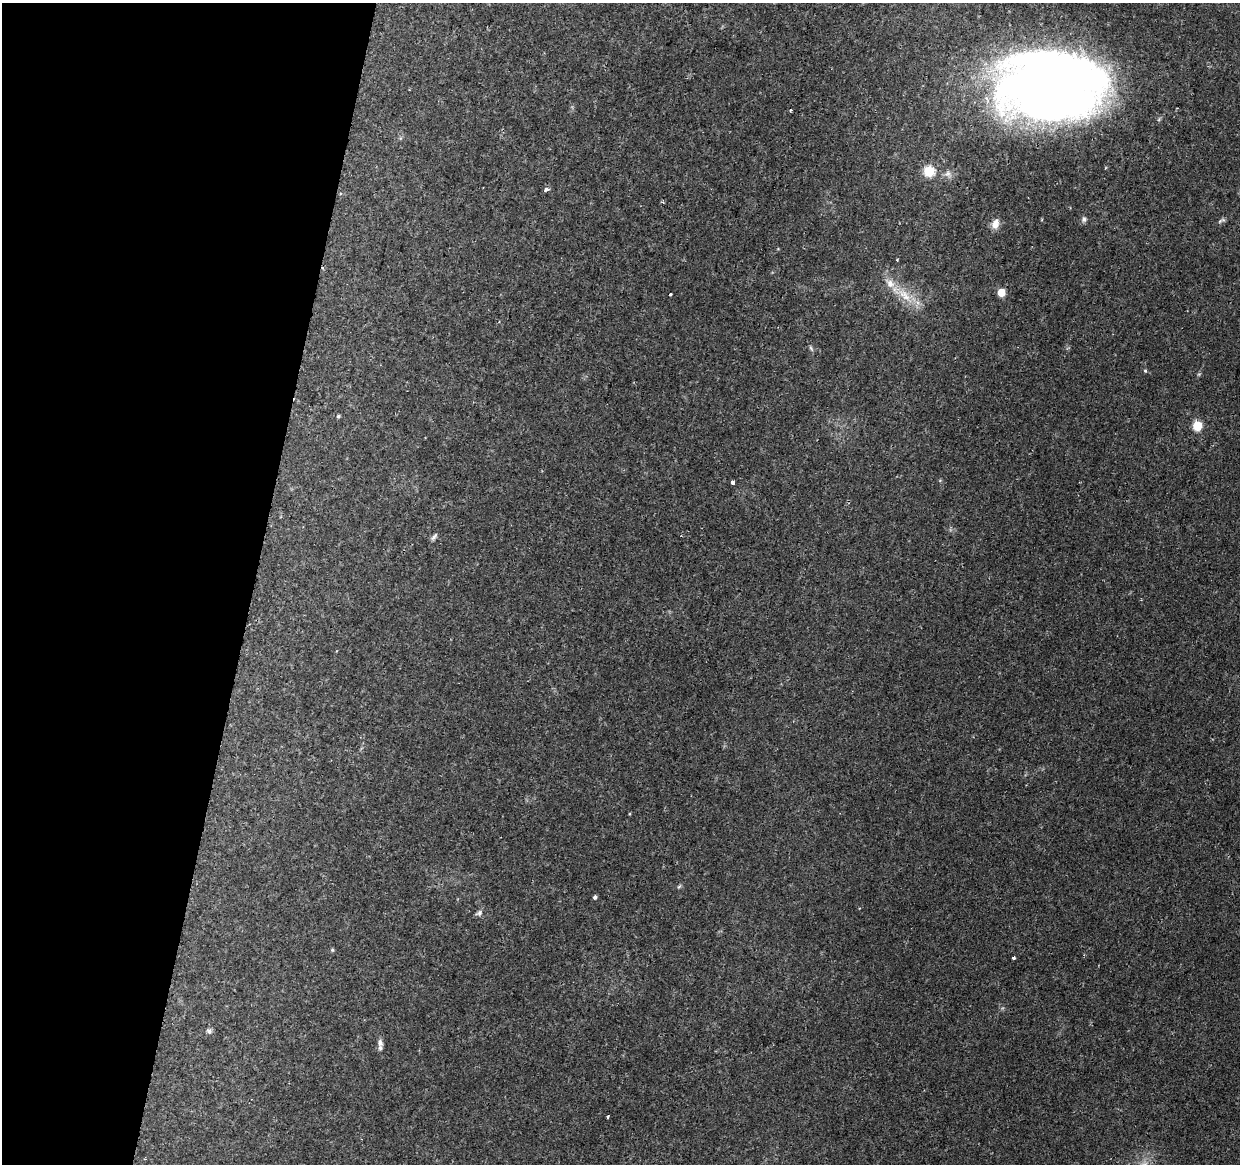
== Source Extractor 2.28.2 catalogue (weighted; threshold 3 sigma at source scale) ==
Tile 9 of 4 x 4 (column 1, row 3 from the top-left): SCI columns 19-1256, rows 1493-2654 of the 4979 x 5250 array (HDU 1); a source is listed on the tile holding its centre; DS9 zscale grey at full resolution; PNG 1242 x 1166 px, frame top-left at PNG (2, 3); no overlay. Shown black and unused: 20% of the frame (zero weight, under 2 of 3 exposures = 3% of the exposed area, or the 3 px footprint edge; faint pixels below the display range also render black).
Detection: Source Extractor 2.28.2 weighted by HDU 2 'WHT'; one run over the whole footprint, this tile lists its part. Background 0.0364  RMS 0.0037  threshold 0.0166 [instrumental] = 3 sigma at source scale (4.5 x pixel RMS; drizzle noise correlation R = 1.50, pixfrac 1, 0.0396/0.0396 arcsec/px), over >= 5 px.
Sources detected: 30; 1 inside a brighter object's white glare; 2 cosmic-ray / hot-pixel residue — not listed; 2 inside a brighter listed object's ellipse — not listed separately; the other 25 listed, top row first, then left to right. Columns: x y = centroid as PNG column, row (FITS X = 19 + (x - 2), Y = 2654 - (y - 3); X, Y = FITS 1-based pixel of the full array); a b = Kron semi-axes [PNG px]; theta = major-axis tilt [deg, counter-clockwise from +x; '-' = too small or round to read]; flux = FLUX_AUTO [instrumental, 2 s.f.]
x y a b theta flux
1057 81 102 61 -13 360
790 110 4 2 - 0.36
929 171 6 6 - 27
948 173 8 8 - 1.5
546 189 4 3 - 1.6
1084 219 8 6 81 0.89
995 224 13 9 77 2.6
897 260 3 2 - 0.37
1001 293 5 5 - 10
670 294 3 3 - 1.9
904 295 26 10 -44 7.9
811 348 9 3 -57 0.6
1145 371 5 4 - 0.43
338 416 4 4 - 0.52
1197 426 5 5 - 20
733 483 4 3 - 1.6
434 537 12 5 50 1
679 886 6 4 21 0.52
595 897 5 4 - 0.77
479 913 10 6 30 1.1
332 950 5 4 - 0.42
1014 958 3 3 - 1
209 1031 7 7 - 0.9
380 1043 9 6 -70 1.4
608 1116 3 3 - 1.4
Overlapping masked pixels (flux is a lower limit): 1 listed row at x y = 1057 81